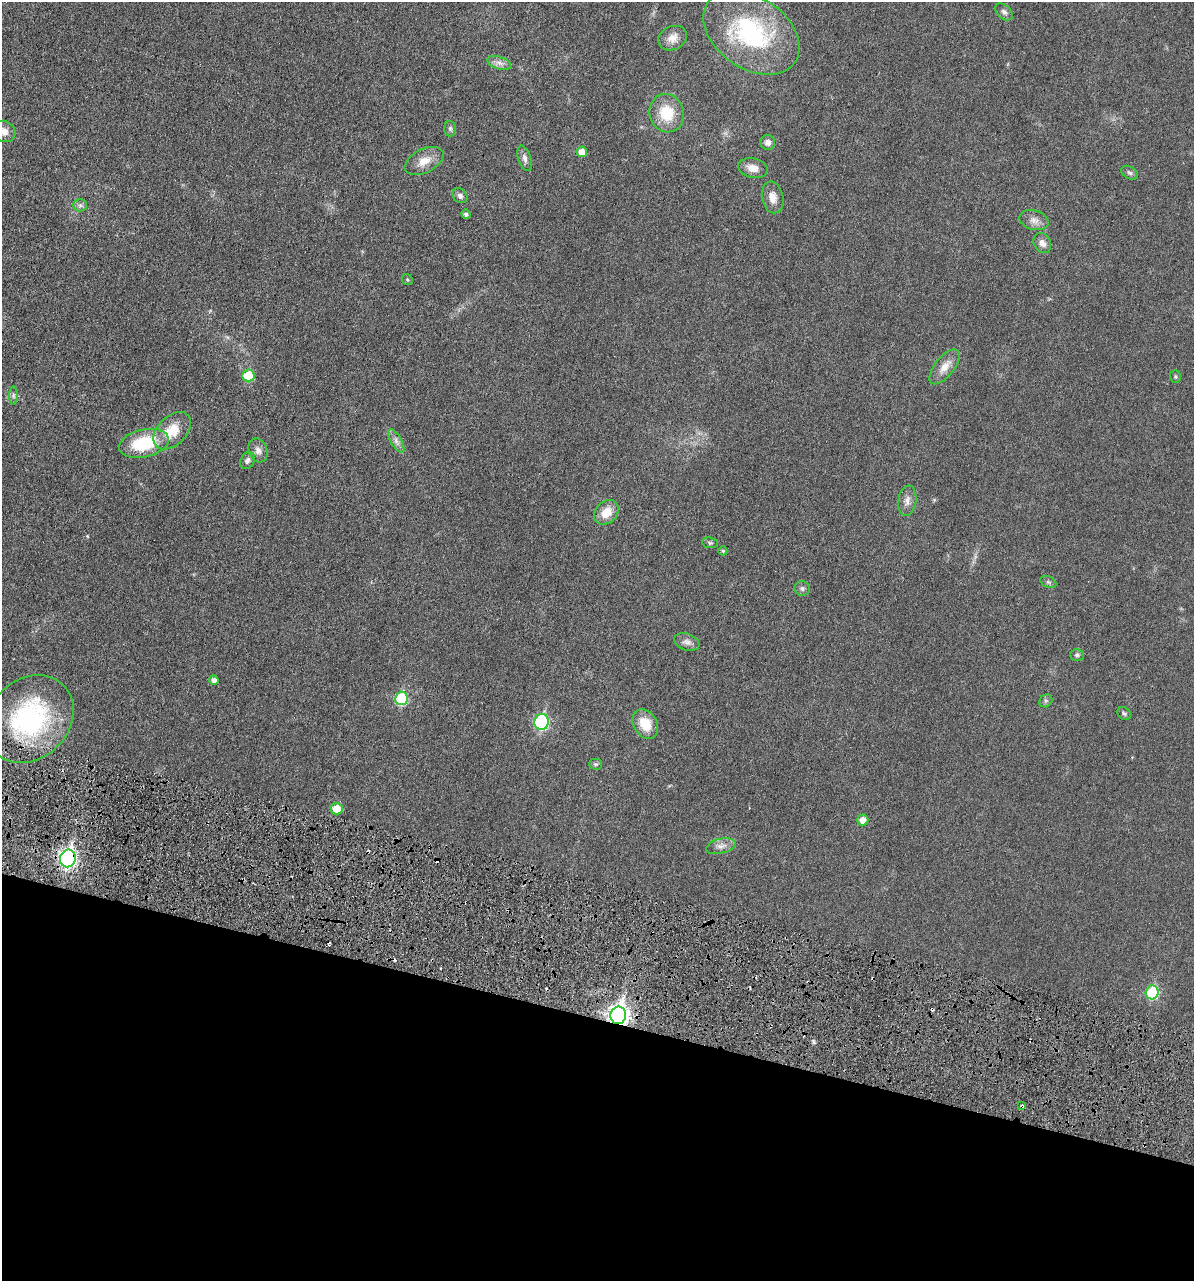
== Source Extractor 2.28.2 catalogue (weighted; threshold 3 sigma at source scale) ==
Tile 15 of 4 x 4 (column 3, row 4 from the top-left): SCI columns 2526-3717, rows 49-1327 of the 5153 x 5187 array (HDU 1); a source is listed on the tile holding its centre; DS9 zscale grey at full resolution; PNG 1196 x 1283 px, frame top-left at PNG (2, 2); each listed source drawn as its Kron ellipse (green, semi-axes under 4 px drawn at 4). Shown black and unused: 21% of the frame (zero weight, under 3 of 6 exposures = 1% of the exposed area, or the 3 px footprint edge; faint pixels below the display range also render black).
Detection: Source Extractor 2.28.2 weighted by HDU 2 'WHT'; one run over the whole footprint, this tile lists its part. Background 0.0305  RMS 0.0046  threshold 0.0186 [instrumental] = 3 sigma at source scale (4.09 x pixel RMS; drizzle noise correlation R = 1.36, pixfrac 0.8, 0.05/0.05 arcsec/px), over >= 5 px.
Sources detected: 58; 6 cosmic-ray / hot-pixel residue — neither listed nor drawn; the other 52 listed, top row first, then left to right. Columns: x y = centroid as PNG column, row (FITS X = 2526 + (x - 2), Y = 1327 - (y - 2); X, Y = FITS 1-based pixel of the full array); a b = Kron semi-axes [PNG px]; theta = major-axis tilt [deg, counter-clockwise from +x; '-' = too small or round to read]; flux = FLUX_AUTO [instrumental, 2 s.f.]
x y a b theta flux
1004 12 10 6 -44 1.4
751 33 53 35 -35 53
673 38 15 11 26 3.9
499 63 12 6 -18 2
667 113 19 17 -70 12
450 129 7 6 - 0.94
4 131 12 10 -33 3.3
768 142 7 7 - 1.9
582 152 5 5 - 4.2
525 158 13 6 -72 1.8
424 161 21 11 27 5.5
753 168 15 9 -13 3.8
1130 173 9 6 -31 1.1
460 196 8 6 -44 1.3
773 197 16 10 -78 3.8
80 205 6 6 - 1.1
466 214 5 4 - 1.1
1034 220 15 9 -16 2.8
1042 243 10 8 -61 2.3
407 280 6 5 - 0.61
945 367 21 9 51 4.6
248 375 6 6 - 11
1175 377 6 5 - 0.6
13 396 9 4 90 0.99
172 431 22 14 44 9.9
396 441 13 5 -59 1.9
144 443 25 14 13 21
258 450 12 9 -71 2.3
248 460 9 7 58 1.3
907 501 15 9 81 2.7
606 512 14 10 45 6.4
710 543 8 5 -8 0.72
723 551 4 4 - 0.57
1048 582 8 5 -25 0.89
802 588 8 7 - 1.1
687 642 13 8 -19 2
1077 655 6 6 - 0.85
214 680 5 4 - 1.6
401 698 6 6 - 24
1046 701 7 6 - 0.83
1124 713 7 5 -37 0.81
30 719 48 39 44 63
542 722 8 7 - 50
645 724 16 11 -60 8.6
595 764 6 5 - 0.74
337 809 6 6 - 6.1
863 820 5 5 - 3.6
721 846 15 7 14 2.5
68 858 9 7 78 120
1152 992 7 6 - 26
618 1015 8 8 - 210
1022 1106 4 3 - 0.92
Overlapping masked pixels (flux is a lower limit): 3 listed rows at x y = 68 858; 618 1015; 1022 1106
Isophote crosses this tile's border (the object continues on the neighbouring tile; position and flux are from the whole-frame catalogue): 1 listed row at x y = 4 131